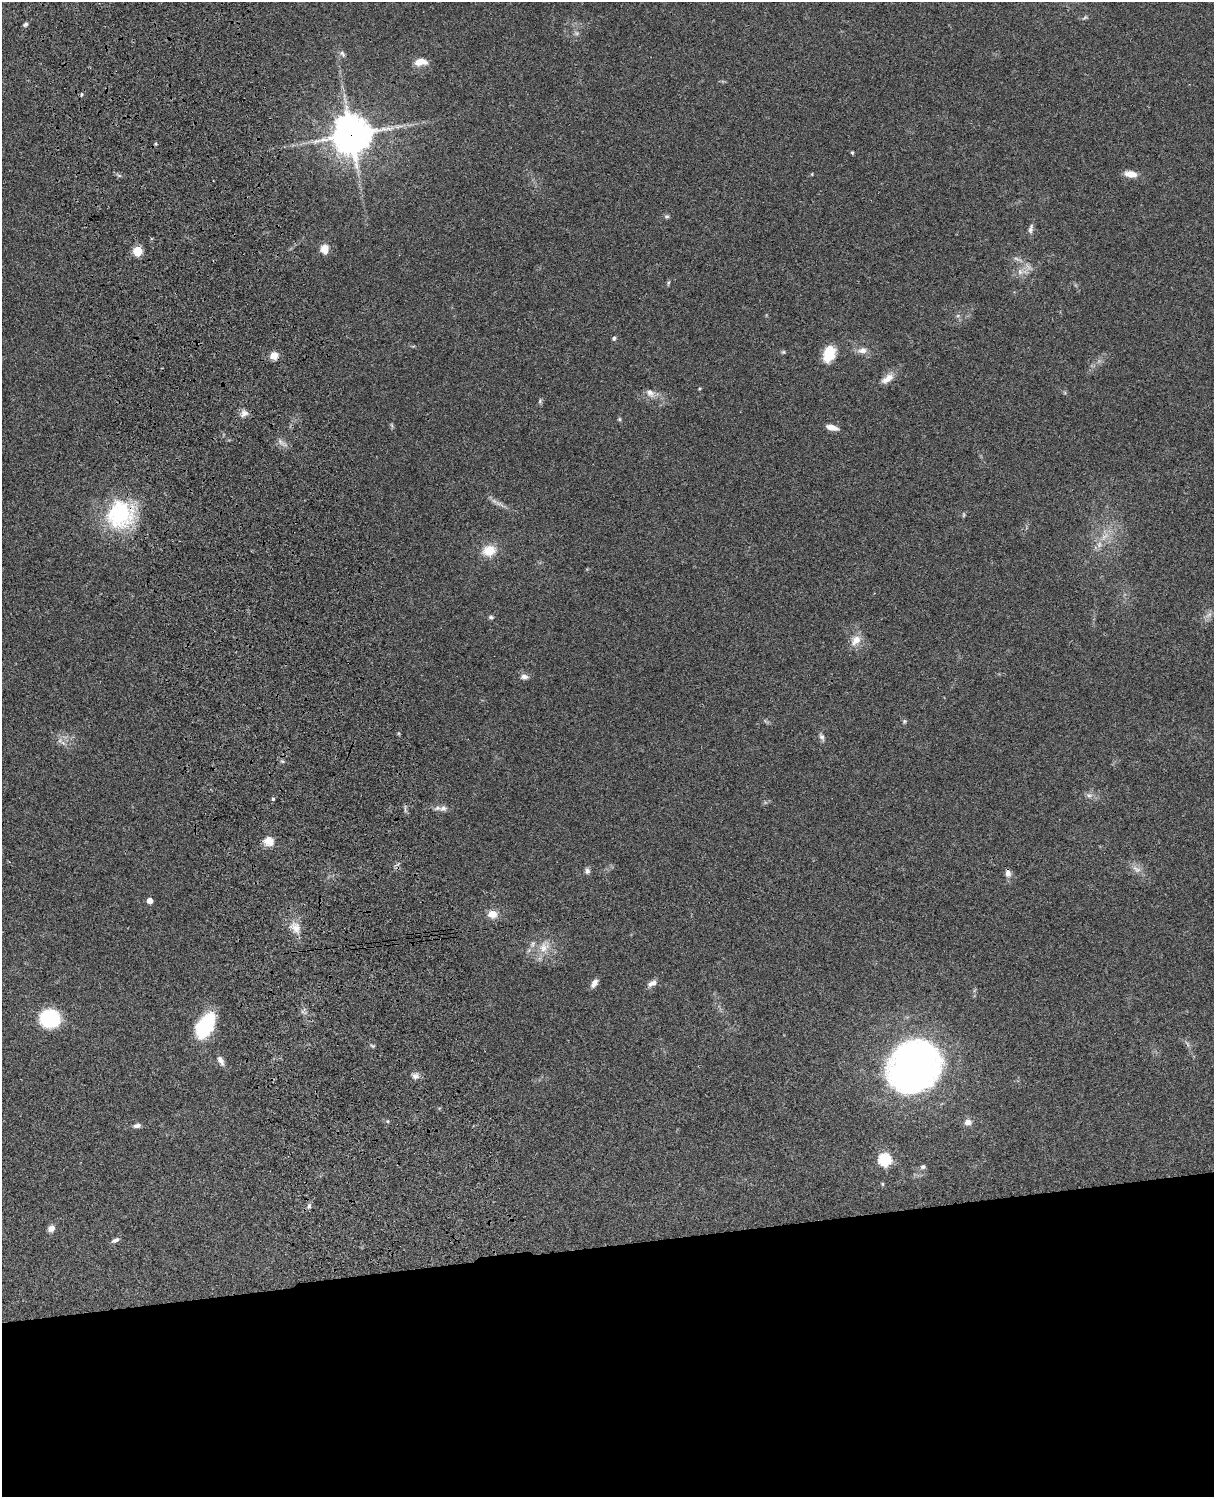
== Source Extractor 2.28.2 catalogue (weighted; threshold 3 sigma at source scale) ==
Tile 11 of 4 x 3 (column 3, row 3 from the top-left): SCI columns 2546-3757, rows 278-1772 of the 5088 x 4927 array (HDU 1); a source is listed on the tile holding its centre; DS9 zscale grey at full resolution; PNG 1216 x 1499 px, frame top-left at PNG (2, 2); no overlay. Shown black and unused: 17% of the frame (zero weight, under 3 of 4 exposures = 6% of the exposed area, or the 3 px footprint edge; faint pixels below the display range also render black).
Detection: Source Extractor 2.28.2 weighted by HDU 2 'WHT'; one run over the whole footprint, this tile lists its part. Background 0.0923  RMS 0.0062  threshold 0.0279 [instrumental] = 3 sigma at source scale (4.5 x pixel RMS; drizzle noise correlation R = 1.50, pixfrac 1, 0.05/0.05 arcsec/px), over >= 5 px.
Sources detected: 70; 4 too faint to see at this stretch — not listed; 2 inside a brighter listed object's ellipse — not listed separately; the other 64 listed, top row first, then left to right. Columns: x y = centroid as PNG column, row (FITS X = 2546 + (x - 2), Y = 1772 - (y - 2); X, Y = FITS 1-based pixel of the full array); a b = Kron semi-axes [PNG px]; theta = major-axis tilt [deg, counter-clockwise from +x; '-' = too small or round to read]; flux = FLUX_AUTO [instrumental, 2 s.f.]
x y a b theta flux
26 24 6 5 - 1.2
342 54 10 5 -54 1.7
420 62 14 8 5 6.9
82 94 5 3 - 0.63
351 135 12 12 - 1500
156 144 4 3 - 0.66
852 153 4 3 - 0.85
812 174 5 3 - 0.52
1131 174 14 7 -10 6.2
667 216 8 5 5 1.1
1031 229 13 6 77 2.2
324 249 12 11 - 4.9
137 251 5 5 - 28
1020 272 8 7 - 2.6
668 283 7 3 71 0.85
614 338 5 4 - 1.1
862 350 13 8 5 3.9
783 352 6 5 - 0.86
829 354 18 12 70 15
274 356 8 7 - 6
887 379 18 9 35 5.5
650 393 13 9 -52 3.9
540 401 7 4 66 1
244 413 11 9 45 3.2
619 419 5 5 - 0.79
832 427 13 6 -12 4.6
120 515 37 35 77 53
964 515 6 4 89 0.74
1099 544 9 4 82 2.1
489 550 14 12 14 12
1209 615 10 5 26 2.1
491 617 6 5 - 1.2
856 640 16 11 44 6.4
524 677 10 6 -1 2.7
904 721 5 5 - 0.92
822 737 10 6 -61 1.8
282 761 6 3 -18 0.86
1089 795 9 6 -8 2.1
273 799 4 4 - 0.82
443 808 11 8 1 3
268 841 11 10 - 7.5
1137 869 16 7 -33 3.8
587 871 7 6 - 2
1008 873 11 7 -79 3
149 901 4 4 - 5.4
492 914 10 8 -3 6.6
295 927 17 12 -41 7
544 947 16 13 42 8.8
594 983 11 6 61 3.1
650 984 10 7 45 2.4
49 1018 16 14 2 53
206 1024 24 13 59 46
372 1046 7 4 -44 0.83
221 1061 12 6 -59 3.2
914 1067 39 34 54 360
415 1076 10 8 9 2.7
968 1122 9 7 10 3.7
137 1126 10 6 9 2
884 1160 6 6 - 75
923 1167 7 6 - 1.4
883 1184 5 3 - 0.68
309 1206 8 5 81 1.6
51 1228 9 7 46 3.2
116 1240 10 5 25 2.2
Overlapping masked pixels (flux is a lower limit): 3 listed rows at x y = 351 135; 120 515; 1008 873